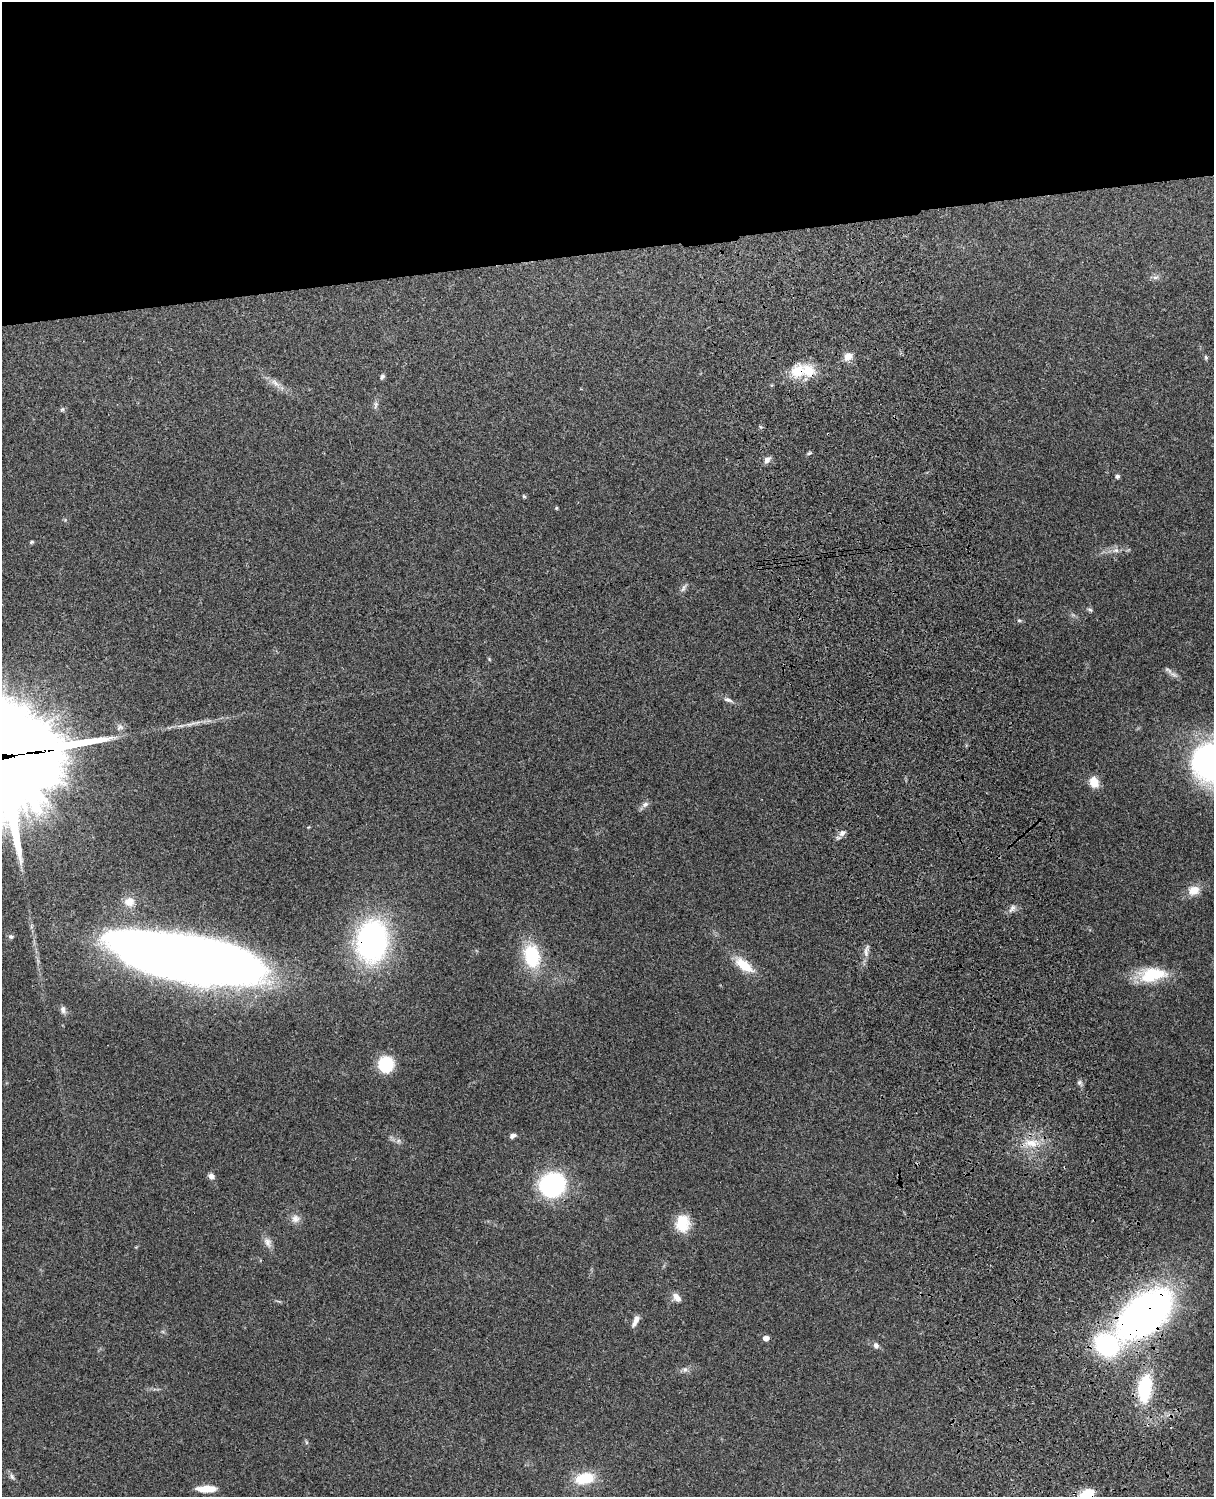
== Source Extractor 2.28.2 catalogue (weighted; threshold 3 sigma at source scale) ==
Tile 2 of 4 x 3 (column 2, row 1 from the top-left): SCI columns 1332-2543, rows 3155-4649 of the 5087 x 4927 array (HDU 1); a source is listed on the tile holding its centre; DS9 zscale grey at full resolution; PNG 1216 x 1499 px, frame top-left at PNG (2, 2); no overlay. Shown black and unused: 17% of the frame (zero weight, under 3 of 4 exposures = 6% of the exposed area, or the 3 px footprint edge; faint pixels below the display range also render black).
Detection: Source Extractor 2.28.2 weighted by HDU 2 'WHT'; one run over the whole footprint, this tile lists its part. Background 0.233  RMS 0.0086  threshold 0.0387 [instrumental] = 3 sigma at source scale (4.5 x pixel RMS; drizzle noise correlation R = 1.50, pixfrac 1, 0.05/0.05 arcsec/px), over >= 5 px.
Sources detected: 60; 1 inside a brighter listed object's ellipse — not listed separately; the other 59 listed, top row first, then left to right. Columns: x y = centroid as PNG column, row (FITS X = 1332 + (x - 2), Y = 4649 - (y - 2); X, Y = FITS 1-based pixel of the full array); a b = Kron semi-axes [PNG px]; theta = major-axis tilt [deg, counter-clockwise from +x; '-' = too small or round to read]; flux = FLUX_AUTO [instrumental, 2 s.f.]
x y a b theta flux
1155 277 9 4 8 2.3
848 356 11 9 42 6.7
1206 357 6 5 - 1.3
797 371 20 16 30 21
382 377 7 5 59 1.8
275 383 15 5 -39 5.4
375 405 11 4 85 2.3
62 409 6 5 - 1.4
809 453 7 3 23 1.3
767 460 9 7 57 4
1117 476 5 4 - 2.5
524 496 5 4 - 1
556 508 4 4 - 0.96
32 542 5 4 - 1.1
1116 550 9 7 13 3.6
683 588 12 4 62 2.6
1090 610 7 5 -29 1.5
1019 620 5 5 - 1.2
489 659 6 3 -72 0.86
1173 674 13 6 -36 3.9
728 700 12 6 -16 3.2
190 724 18 4 18 4.4
2 756 53 34 5 22000
1212 762 50 43 15 230
1094 782 13 10 -66 10
645 804 10 6 32 3.3
842 833 11 7 35 4.1
1194 890 15 12 13 10
129 902 13 12 - 9
1012 908 14 6 51 3.6
11 937 6 5 - 1.8
372 941 36 26 83 220
866 951 19 6 82 5
532 956 27 18 -80 47
186 958 122 37 -12 1200
744 965 28 12 -37 20
1152 974 34 17 6 36
63 1010 10 6 -79 3.1
386 1064 14 13 - 40
1079 1083 6 4 19 1.7
513 1136 8 5 24 2.9
1031 1143 19 11 -11 14
211 1176 8 6 -35 3.6
552 1185 16 15 - 160
295 1219 11 11 - 5.6
682 1223 18 14 84 23
268 1242 14 9 -64 5.3
677 1297 12 8 -48 5.3
1144 1314 44 25 39 520
635 1321 15 6 66 4.8
766 1338 5 4 - 5.5
876 1345 7 6 - 2.9
1106 1345 32 29 -17 85
685 1370 8 6 69 2.5
1145 1388 28 13 84 57
12 1477 9 5 -63 2.3
584 1478 21 12 10 28
206 1489 22 7 1 13
1086 1494 18 10 25 15
Overlapping masked pixels (flux is a lower limit): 7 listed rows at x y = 797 371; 2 756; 372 941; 186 958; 1144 1314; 1106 1345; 1086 1494
Isophote crosses this tile's border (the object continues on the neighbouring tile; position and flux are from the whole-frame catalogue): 3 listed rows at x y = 2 756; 1212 762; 1086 1494